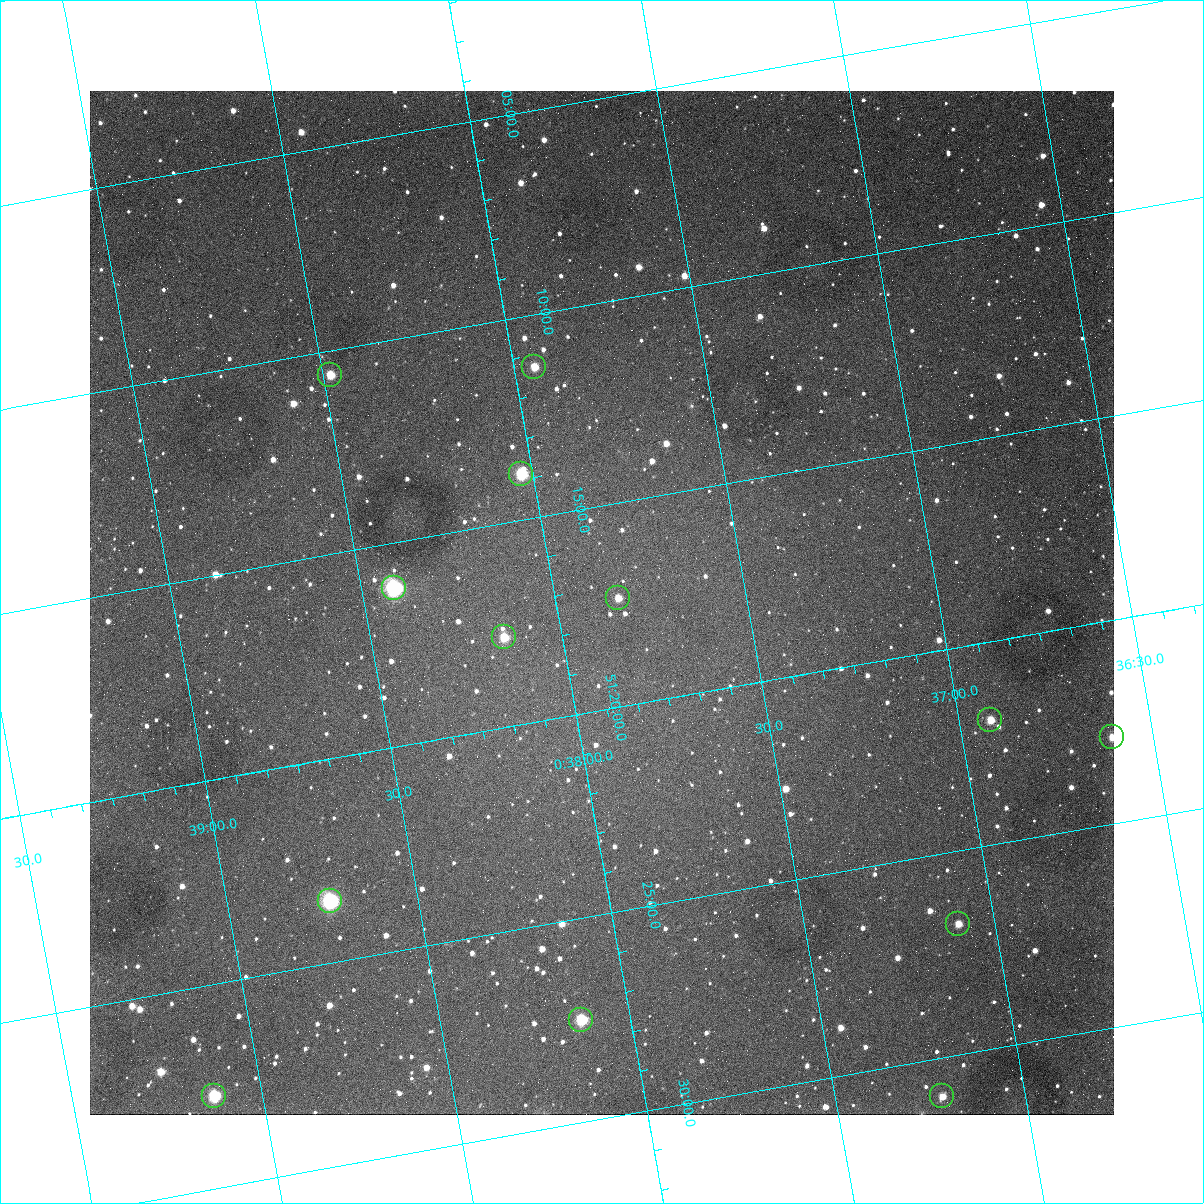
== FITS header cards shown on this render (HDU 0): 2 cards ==
NAXIS1  =                 1024
NAXIS2  =                 1024

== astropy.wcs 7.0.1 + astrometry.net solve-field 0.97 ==
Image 1024 x 1024 px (HDU 0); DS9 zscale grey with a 90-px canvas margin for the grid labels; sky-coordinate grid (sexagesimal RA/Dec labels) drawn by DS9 from the SOLVED WCS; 13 Tycho-2 reference stars matched to detected sources circled (green)
Header WCS: none
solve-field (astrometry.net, Tycho-2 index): SOLVED blind (the file carries no WCS)
Solved WCS: RA---TAN-SIP/DEC--TAN-SIP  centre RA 00:37:53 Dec +51:17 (9.47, +51.29 deg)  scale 1.49 arcsec/px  FOV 25.5' x 25.5'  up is -170 deg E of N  parity flipped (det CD > 0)
(file carries no celestial WCS; the grid is the blind solution)
Tycho-2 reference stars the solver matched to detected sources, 13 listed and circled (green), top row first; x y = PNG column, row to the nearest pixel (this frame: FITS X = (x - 90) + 1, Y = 1024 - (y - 91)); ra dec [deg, ICRS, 3 dp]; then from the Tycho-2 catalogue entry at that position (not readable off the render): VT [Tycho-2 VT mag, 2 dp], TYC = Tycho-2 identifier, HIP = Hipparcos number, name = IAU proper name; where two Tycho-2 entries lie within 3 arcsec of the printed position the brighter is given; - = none
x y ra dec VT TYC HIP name
534 367 9.486 +51.188 10.87 3261-2086-1 - -
330 375 9.620 +51.177 10.71 3261-2090-1 - -
521 474 9.507 +51.231 9.24 3261-2068-1 - -
394 588 9.604 +51.268 7.70 3261-1879-1 3018 -
618 598 9.459 +51.289 11.04 3261-1703-1 - -
504 637 9.538 +51.296 10.24 3261-1493-1 - -
990 720 9.229 +51.365 11.03 3261-2198-1 - -
1112 737 9.152 +51.381 11.06 3261-1519-1 - -
330 901 9.683 +51.391 7.88 3261-1837-1 - -
958 924 9.274 +51.446 10.91 3261-1253-1 - -
581 1020 9.532 +51.458 9.03 3261-1423-1 - -
214 1096 9.782 +51.462 9.45 3261-1155-1 - -
942 1096 9.305 +51.516 11.13 3261-2117-1 - -